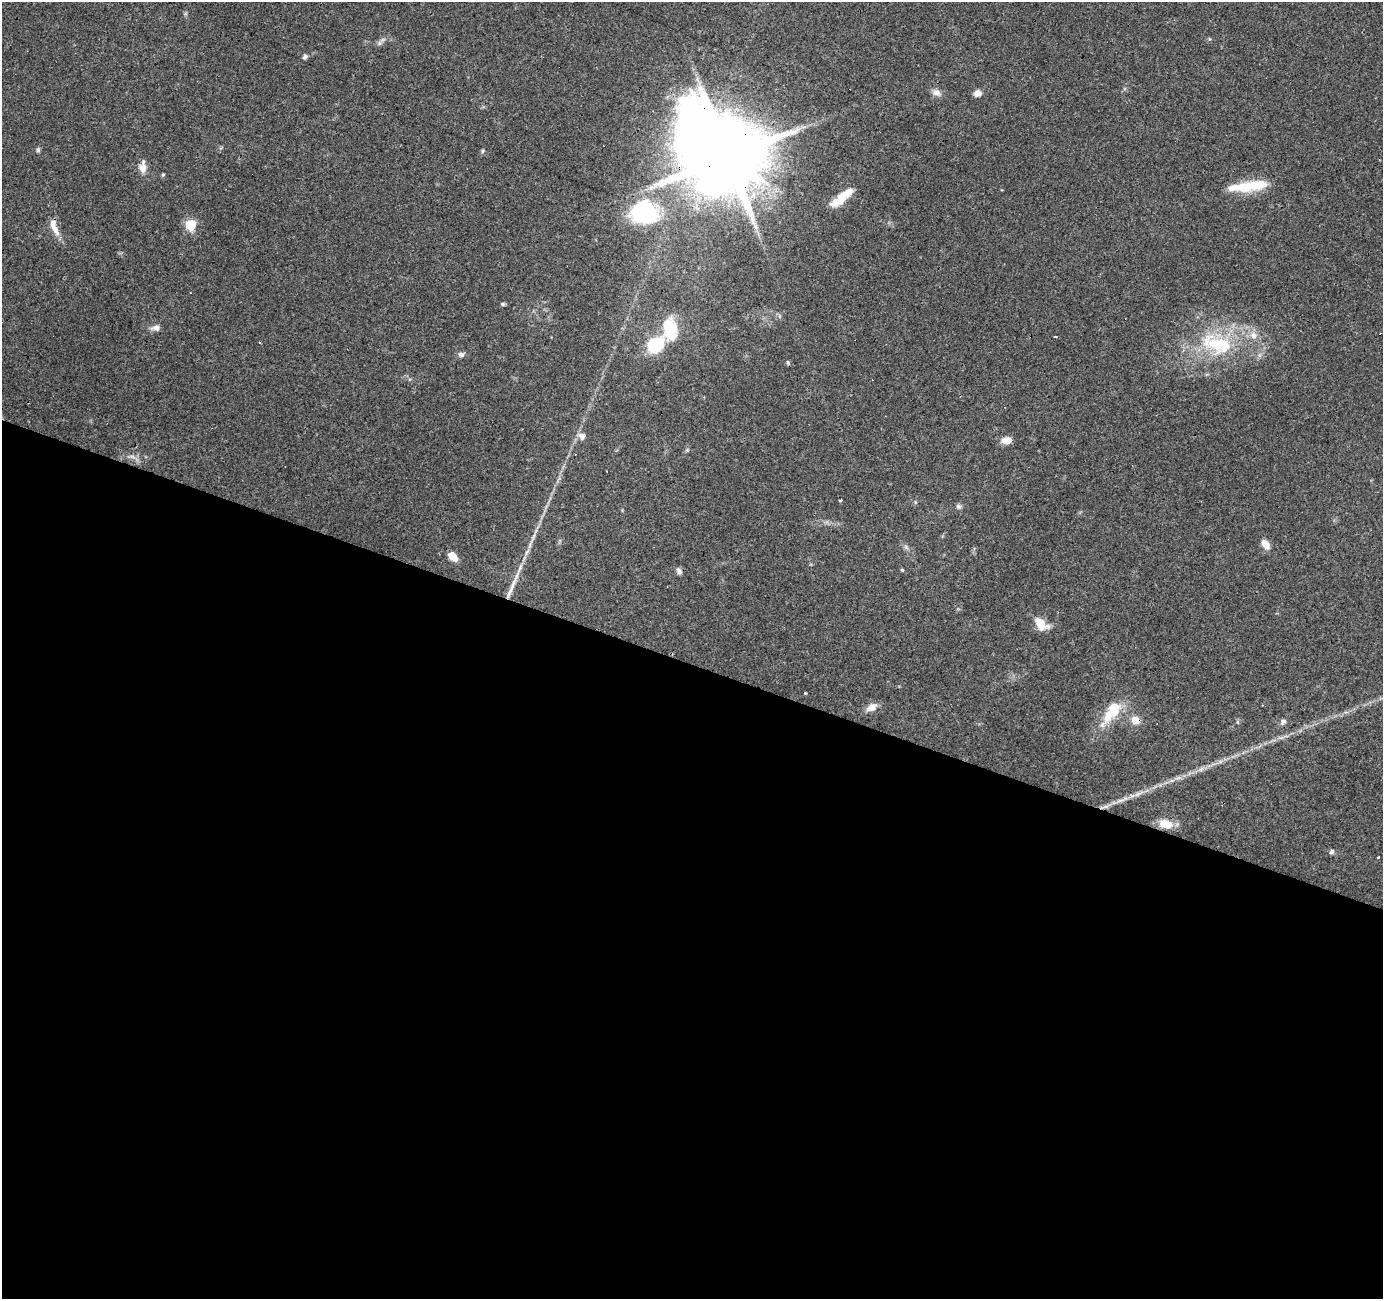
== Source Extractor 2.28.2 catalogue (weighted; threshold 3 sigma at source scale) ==
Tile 14 of 4 x 4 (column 2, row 4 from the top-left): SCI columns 1388-2768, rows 273-1569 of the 5531 x 5667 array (HDU 1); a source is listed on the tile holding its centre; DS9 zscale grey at full resolution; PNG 1385 x 1301 px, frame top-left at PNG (2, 2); no overlay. Shown black and unused: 49% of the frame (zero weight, under 3 of 4 exposures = <1% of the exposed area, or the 3 px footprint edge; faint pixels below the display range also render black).
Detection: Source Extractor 2.28.2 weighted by HDU 2 'WHT'; one run over the whole footprint, this tile lists its part. Background 0.109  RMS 0.006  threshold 0.0272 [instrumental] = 3 sigma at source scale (4.5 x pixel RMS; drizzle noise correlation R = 1.50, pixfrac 1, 0.0396/0.0396 arcsec/px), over >= 5 px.
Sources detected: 56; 1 inside a brighter object's white glare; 3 cosmic-ray / hot-pixel residue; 1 long thin detection or spike segment (spike, bleed or trail) — not listed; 5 inside a brighter listed object's ellipse — not listed separately; the other 46 listed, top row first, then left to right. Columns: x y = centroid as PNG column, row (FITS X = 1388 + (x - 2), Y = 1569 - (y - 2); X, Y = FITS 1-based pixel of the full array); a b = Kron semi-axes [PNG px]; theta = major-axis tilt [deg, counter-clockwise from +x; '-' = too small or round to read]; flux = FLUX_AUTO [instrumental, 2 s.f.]
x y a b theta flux
1209 39 5 3 - 0.63
379 43 7 4 89 1.2
305 57 6 5 - 1.6
936 92 12 9 -18 3.4
978 93 9 8 - 3.3
38 150 6 5 - 1.1
483 151 6 4 49 0.86
727 157 29 24 -50 8500
142 168 13 10 -83 4.8
163 175 5 4 - 0.87
1238 187 44 14 3 16
842 197 20 11 49 10
644 213 30 23 -6 52
191 225 6 5 - 45
55 229 22 8 -62 6.2
503 304 6 4 -14 0.99
156 328 12 7 4 3.2
670 329 22 15 -84 25
260 342 3 3 - 1.9
656 344 16 12 32 32
1217 344 48 27 -17 49
461 354 8 7 - 2
788 363 6 5 - 0.97
582 436 6 6 - 4.7
1007 440 11 8 8 5.5
687 450 5 5 - 0.76
132 457 10 4 0 2
840 500 4 2 - 0.83
958 506 7 6 - 1.5
1265 544 14 8 -52 5.1
906 547 7 5 -46 1.3
452 556 9 6 -41 10
902 570 4 4 - 0.79
679 571 9 6 -65 2
1041 623 16 10 -43 11
806 693 4 3 - 0.53
871 707 13 8 30 5.5
1112 711 34 13 54 22
1135 720 10 9 - 5.4
1283 721 8 7 - 2
1238 722 6 4 -71 0.79
1178 778 7 4 18 1.7
1120 801 19 4 18 4.1
1166 824 19 12 -15 8.5
1332 852 6 6 - 1.4
1378 858 3 3 - 2.2
Overlapping masked pixels (flux is a lower limit): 2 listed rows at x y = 727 157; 644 213